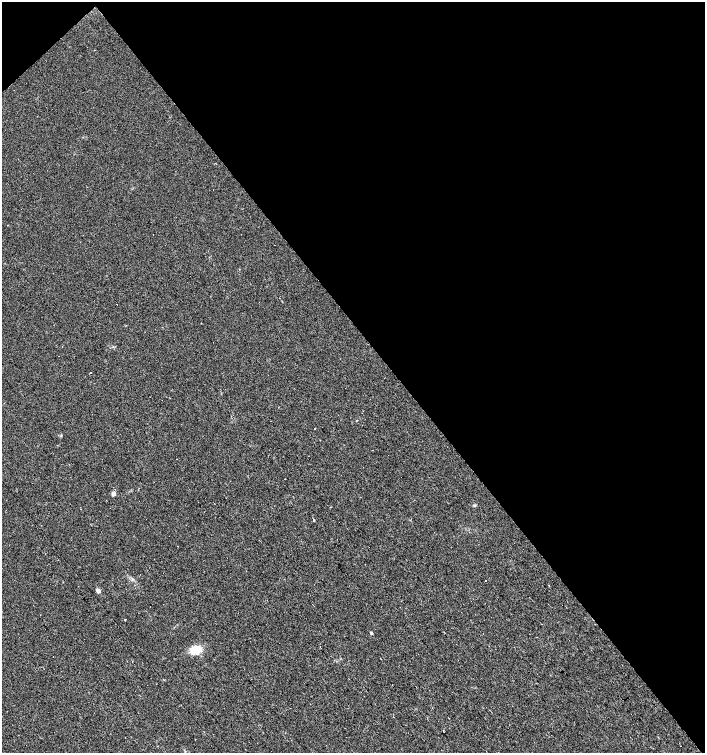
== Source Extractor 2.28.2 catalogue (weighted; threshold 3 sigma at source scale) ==
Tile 3 of 4 x 4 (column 3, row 1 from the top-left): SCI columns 3015-4420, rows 4504-6004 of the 5965 x 6004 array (HDU 1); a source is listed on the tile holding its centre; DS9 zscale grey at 2 x 2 block average (1 PNG px = mean of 2 x 2 image px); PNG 707 x 755 px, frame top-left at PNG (2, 2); no overlay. Shown black and unused: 45% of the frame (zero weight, under 2 of 3 exposures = <1% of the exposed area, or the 3 px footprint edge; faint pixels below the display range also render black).
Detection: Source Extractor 2.28.2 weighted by HDU 2 'WHT'; one run over the whole footprint, this tile lists its part. Background 0.0211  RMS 0.0055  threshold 0.0249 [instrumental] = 3 sigma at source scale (4.5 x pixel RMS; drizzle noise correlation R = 1.50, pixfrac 1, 0.0396/0.0396 arcsec/px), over >= 5 px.
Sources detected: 26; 13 cosmic-ray / hot-pixel residue — not listed; the other 13 listed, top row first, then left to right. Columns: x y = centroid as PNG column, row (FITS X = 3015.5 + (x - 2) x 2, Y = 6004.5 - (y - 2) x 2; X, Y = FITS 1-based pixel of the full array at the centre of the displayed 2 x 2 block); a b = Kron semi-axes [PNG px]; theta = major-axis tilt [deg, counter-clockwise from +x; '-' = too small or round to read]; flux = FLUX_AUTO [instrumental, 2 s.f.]
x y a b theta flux
90 373 2 2 - 1.9
314 428 2 2 - 1.5
113 493 5 5 - 3.6
330 507 2 2 - 0.63
314 520 2 2 - 3.2
486 581 2 2 - 2.8
549 585 2 2 - 3.1
98 591 3 2 - 12
125 619 2 2 - 1.1
542 624 2 2 - 0.43
371 633 2 2 - 2.4
196 650 11 7 14 25
443 731 2 2 - 0.68
Diffuse or blended objects may show on this block-average render without a row.